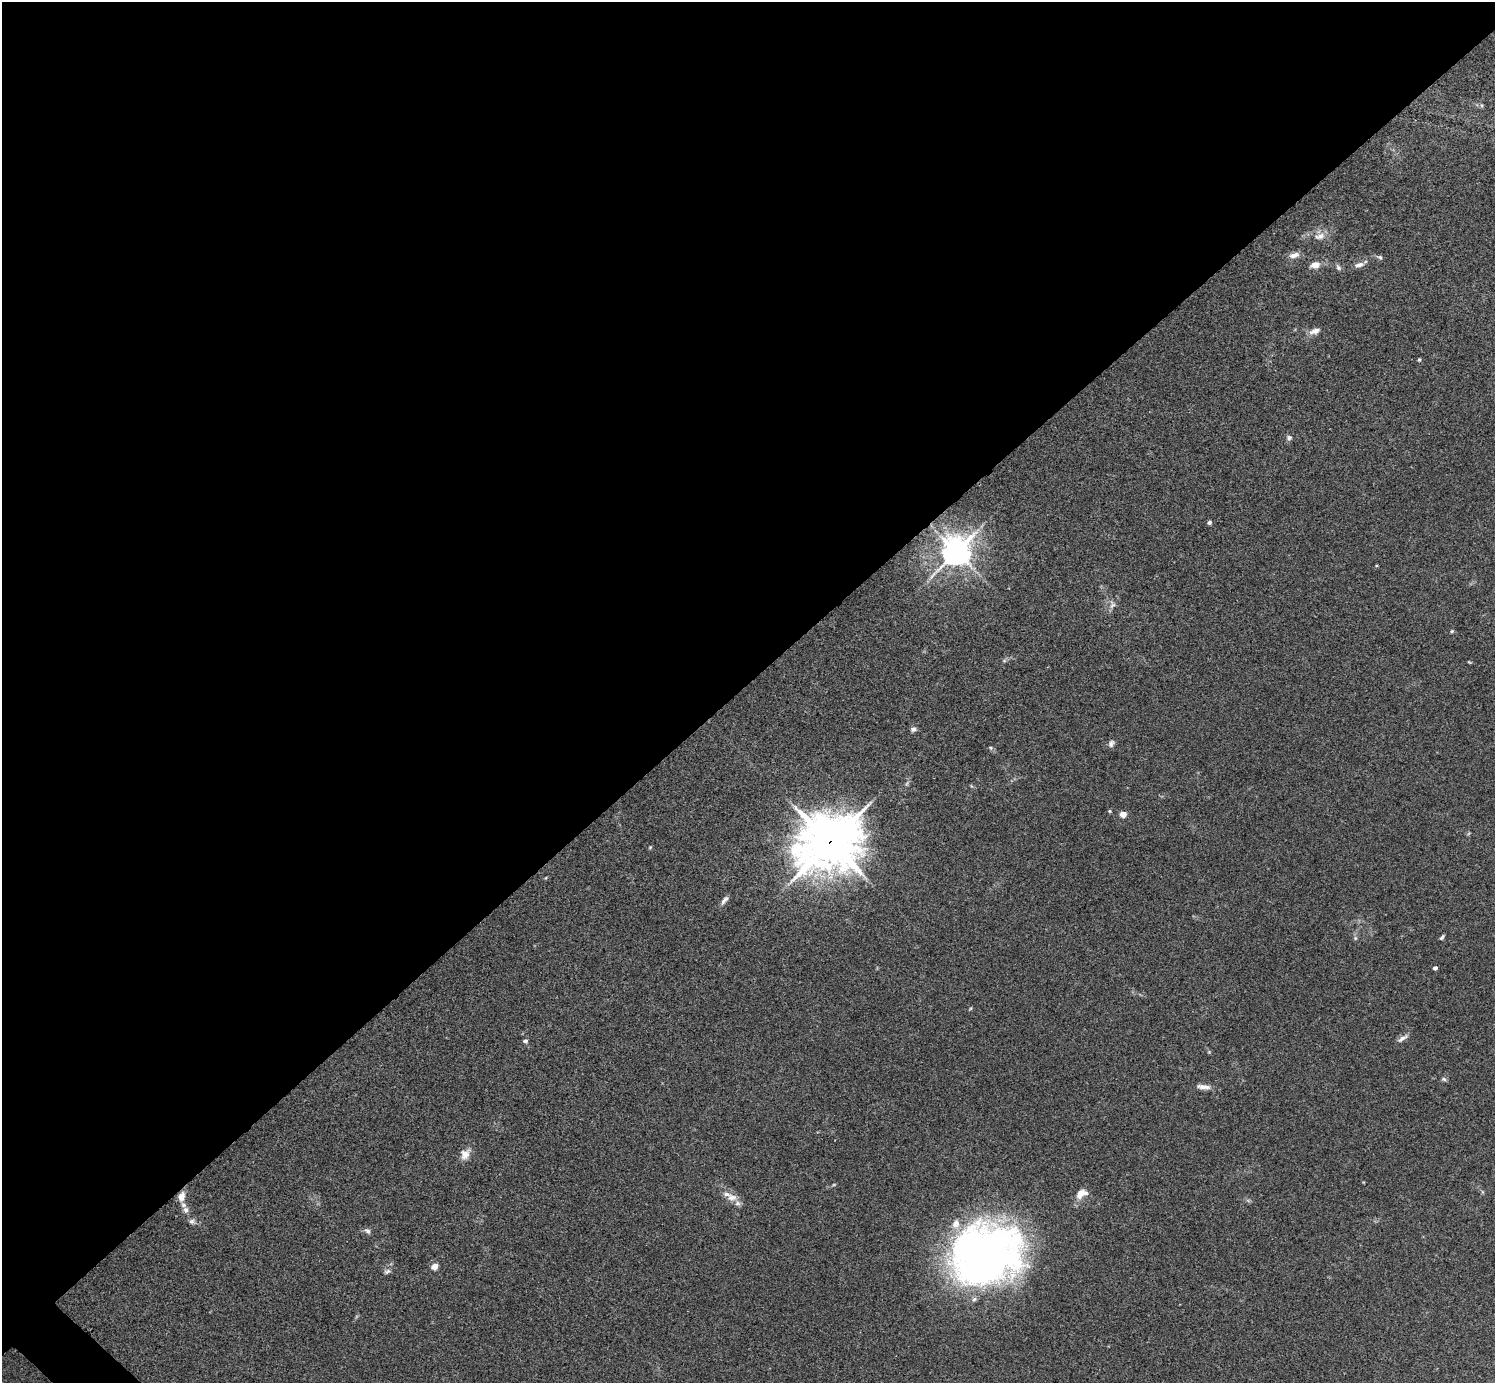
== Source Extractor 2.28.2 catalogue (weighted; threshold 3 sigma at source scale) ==
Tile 2 of 4 x 4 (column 2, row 1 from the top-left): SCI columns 1498-2990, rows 4303-5683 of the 5984 x 5984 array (HDU 1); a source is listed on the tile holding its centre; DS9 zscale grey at full resolution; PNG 1497 x 1385 px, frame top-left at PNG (2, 2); no overlay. Shown black and unused: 50% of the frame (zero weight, under 3 of 4 exposures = <1% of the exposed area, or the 3 px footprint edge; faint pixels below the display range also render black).
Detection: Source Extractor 2.28.2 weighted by HDU 2 'WHT'; one run over the whole footprint, this tile lists its part. Background 0.0342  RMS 0.0047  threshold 0.0212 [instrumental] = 3 sigma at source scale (4.5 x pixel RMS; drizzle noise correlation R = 1.50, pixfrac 1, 0.05/0.05 arcsec/px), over >= 5 px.
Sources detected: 47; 1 too faint to see at this stretch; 1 inside a brighter object's white glare — not listed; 5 inside a brighter listed object's ellipse — not listed separately; the other 40 listed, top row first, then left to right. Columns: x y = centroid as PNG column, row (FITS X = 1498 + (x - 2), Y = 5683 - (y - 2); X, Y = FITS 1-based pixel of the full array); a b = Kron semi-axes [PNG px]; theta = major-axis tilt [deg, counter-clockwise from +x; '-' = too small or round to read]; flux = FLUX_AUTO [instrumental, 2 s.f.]
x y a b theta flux
1481 105 6 4 -71 0.66
1320 236 12 9 27 3.4
1294 255 14 7 15 2.8
1380 257 7 5 -47 0.89
1315 265 10 7 9 4
1359 265 13 6 9 2.3
1338 267 9 6 -58 1.2
1315 331 15 7 19 2.9
1419 360 5 4 - 0.66
1289 438 7 7 - 1.2
1209 522 5 4 - 1.1
956 551 10 9 - 680
1112 605 12 8 85 2.3
1452 631 5 4 - 0.64
1469 662 5 3 - 0.41
913 729 7 6 - 1.3
1111 743 9 7 58 1.6
991 748 6 5 - 0.74
1110 811 5 4 - 0.56
1123 814 5 5 - 4.1
830 843 24 20 29 1700
650 847 5 5 - 0.52
724 900 13 5 53 1.8
1442 937 6 3 49 0.89
1355 938 6 5 - 0.8
1435 968 4 4 - 1.8
1403 1038 16 6 34 2.2
525 1041 5 5 - 1
1444 1079 7 5 -22 0.89
1203 1087 19 6 -6 3.2
465 1154 15 11 59 4
1081 1193 16 10 29 4.7
181 1197 10 7 75 4.1
732 1197 15 9 1 3.5
186 1210 8 7 - 1.8
192 1221 8 7 - 1.4
367 1231 9 6 -42 1.3
988 1254 74 58 39 250
434 1266 5 4 - 7.5
387 1271 9 5 26 1.2
Overlapping masked pixels (flux is a lower limit): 1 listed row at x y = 830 843